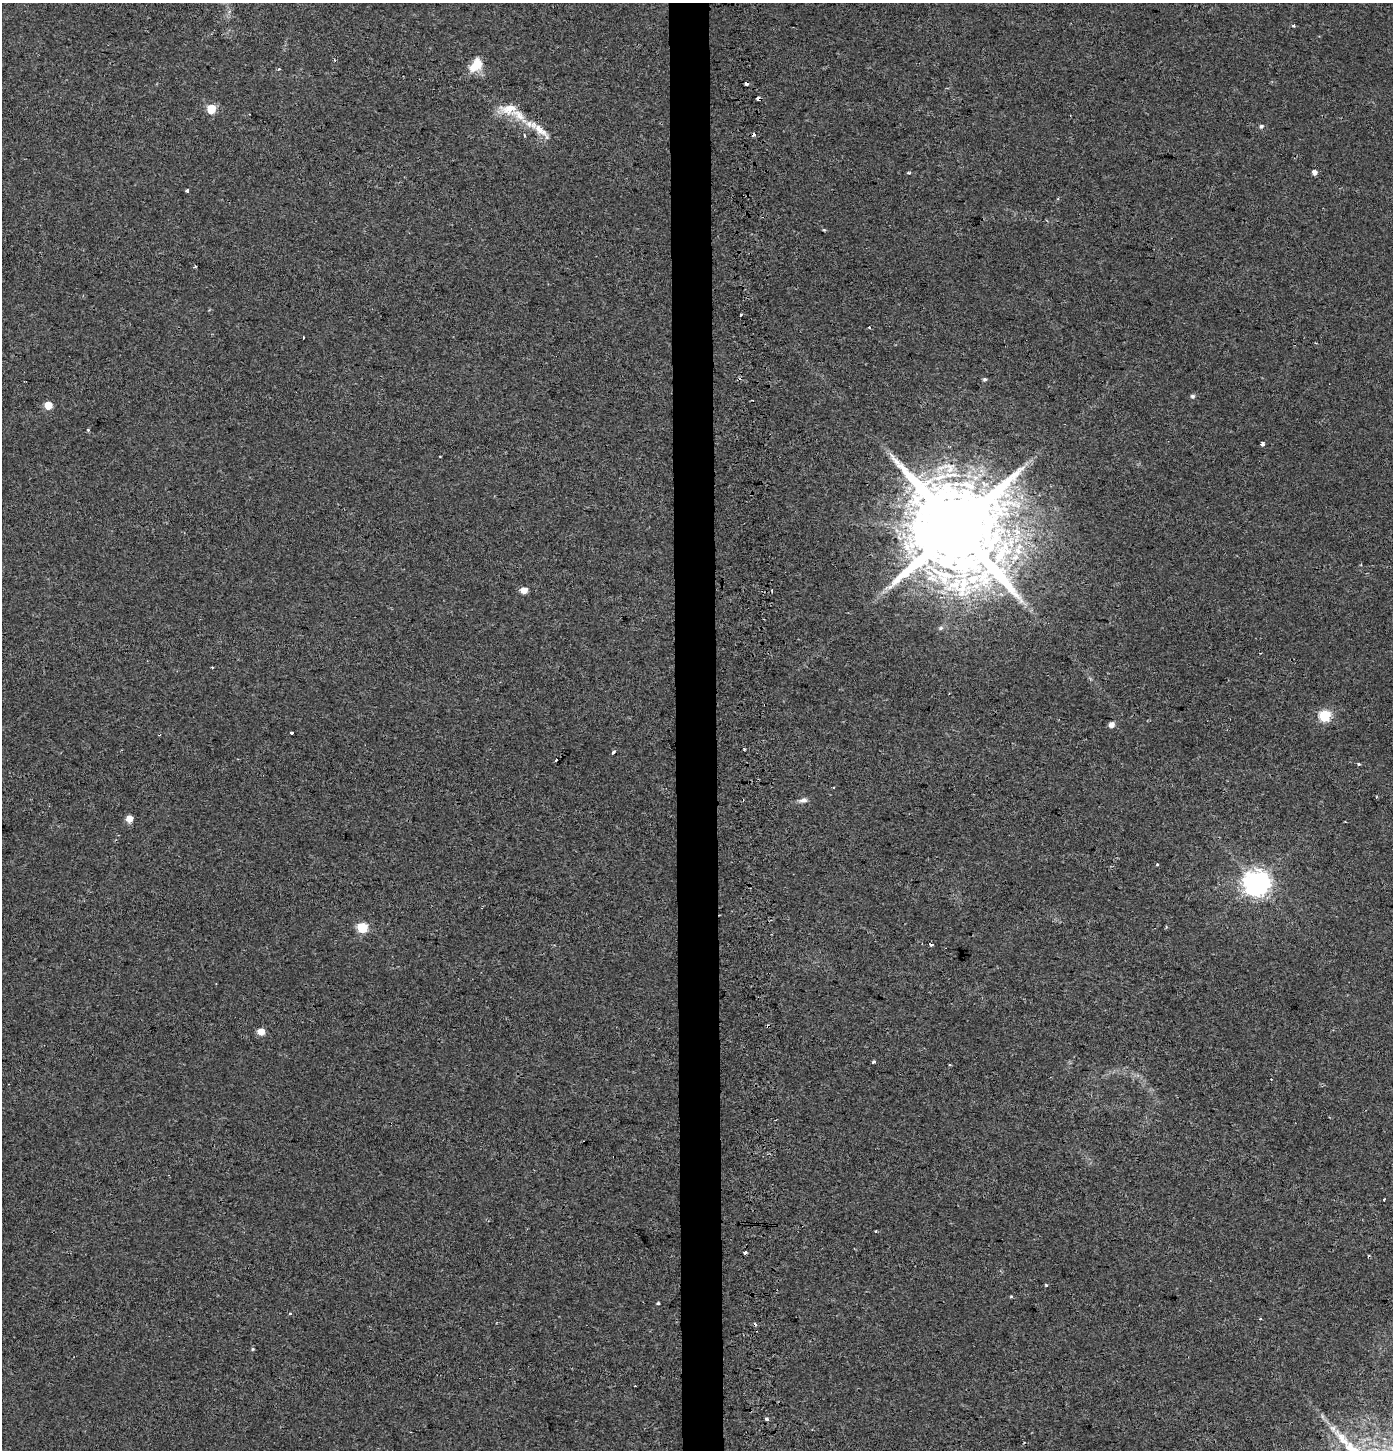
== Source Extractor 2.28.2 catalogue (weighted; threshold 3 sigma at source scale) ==
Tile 5 of 3 x 3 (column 2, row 2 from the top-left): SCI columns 1604-2994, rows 1459-2906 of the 4653 x 4355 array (HDU 1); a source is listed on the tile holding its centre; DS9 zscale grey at full resolution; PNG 1395 x 1452 px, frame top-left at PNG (2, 3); no overlay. Shown black and unused: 3% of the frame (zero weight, under 2 of 3 exposures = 2% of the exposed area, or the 3 px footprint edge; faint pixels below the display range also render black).
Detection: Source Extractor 2.28.2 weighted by HDU 2 'WHT'; one run over the whole footprint, this tile lists its part. Background 0.00215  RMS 0.0047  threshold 0.0209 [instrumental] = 3 sigma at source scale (4.5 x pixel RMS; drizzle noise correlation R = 1.50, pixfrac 1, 0.0396/0.0396 arcsec/px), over >= 5 px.
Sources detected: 63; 11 cosmic-ray / hot-pixel residue — not listed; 1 inside a brighter listed object's ellipse — not listed separately; the other 51 listed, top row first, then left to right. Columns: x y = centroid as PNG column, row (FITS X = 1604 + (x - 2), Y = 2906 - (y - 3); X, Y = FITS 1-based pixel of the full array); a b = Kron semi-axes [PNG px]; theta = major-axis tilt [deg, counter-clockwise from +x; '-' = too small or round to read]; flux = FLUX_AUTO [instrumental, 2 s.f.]
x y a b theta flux
1293 26 5 4 - 0.75
475 65 19 12 51 8.2
279 69 4 3 - 0.55
746 83 4 4 - 6.5
758 98 4 3 - 4
211 109 5 5 - 21
518 115 26 11 -34 9.2
1261 126 6 5 - 1
540 130 31 9 -44 7.1
524 135 3 3 - 0.66
1314 172 5 4 - 2.2
909 173 4 3 - 0.6
187 190 3 3 - 1.2
824 230 6 3 -17 0.51
195 267 5 3 - 0.41
869 327 3 3 - 0.46
303 338 3 3 - 1.1
985 379 5 4 - 0.83
1192 396 6 5 - 1
48 405 5 5 - 9
88 430 4 3 - 0.51
1262 444 4 3 - 7.4
956 528 27 23 -17 11000
524 590 5 5 - 5
941 628 6 5 - 0.9
1324 716 6 6 - 41
1112 725 5 5 - 3
292 733 3 3 - 2
744 749 3 2 - 0.54
613 752 4 3 - 1.3
556 761 3 3 - 3.1
1359 764 4 3 - 0.75
803 800 12 7 11 2
129 819 5 5 - 5.8
1157 864 4 3 - 0.58
1256 883 8 8 - 460
362 927 6 6 - 29
261 1031 5 5 - 6.4
873 1062 4 3 - 0.77
950 1065 4 2 - 0.41
1384 1200 3 3 - 1.1
876 1231 2 2 - 0.43
745 1252 4 3 - 5.1
1046 1285 3 3 - 0.84
1011 1296 5 3 - 0.48
658 1303 3 3 - 1.9
290 1313 3 3 - 1.3
1260 1319 4 3 - 0.45
253 1349 5 4 - 0.57
767 1419 4 4 - 1.1
1333 1428 9 7 -34 2.1
Overlapping masked pixels (flux is a lower limit): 2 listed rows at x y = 746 83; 758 98